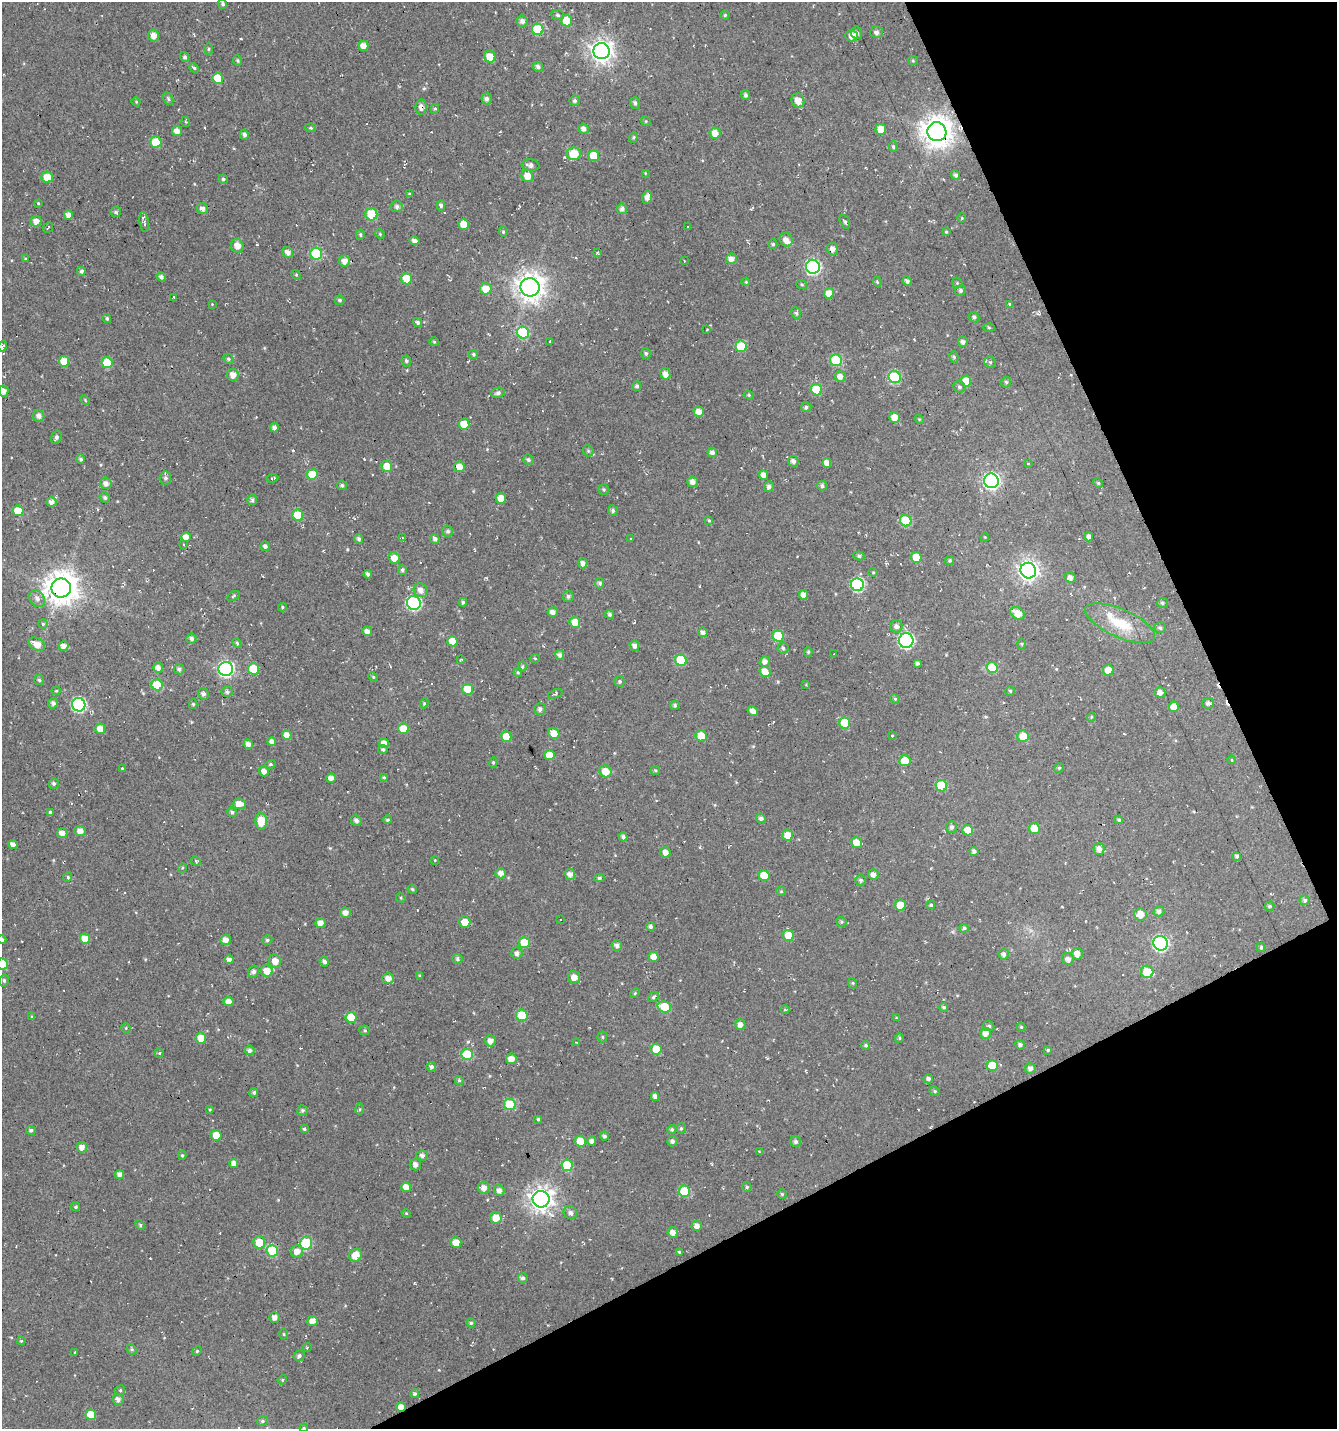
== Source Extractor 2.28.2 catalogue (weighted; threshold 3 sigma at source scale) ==
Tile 12 of 4 x 4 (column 4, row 3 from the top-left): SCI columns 4157-5491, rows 1429-2855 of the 5583 x 5711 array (HDU 1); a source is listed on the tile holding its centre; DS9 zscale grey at full resolution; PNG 1339 x 1431 px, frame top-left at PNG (2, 2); each listed source drawn as its Kron ellipse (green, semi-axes under 4 px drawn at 4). Shown black and unused: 24% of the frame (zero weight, under 3 of 4 exposures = <1% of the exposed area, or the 3 px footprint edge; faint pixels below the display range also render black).
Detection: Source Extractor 2.28.2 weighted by HDU 2 'WHT'; one run over the whole footprint, this tile lists its part. Background -0.00333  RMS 0.01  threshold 0.0457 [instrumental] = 3 sigma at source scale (4.5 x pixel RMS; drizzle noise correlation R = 1.50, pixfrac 1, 0.0396/0.0396 arcsec/px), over >= 5 px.
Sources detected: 483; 14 cosmic-ray / hot-pixel residue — neither listed nor drawn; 4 inside a brighter listed object's ellipse — not listed separately; the other 465 listed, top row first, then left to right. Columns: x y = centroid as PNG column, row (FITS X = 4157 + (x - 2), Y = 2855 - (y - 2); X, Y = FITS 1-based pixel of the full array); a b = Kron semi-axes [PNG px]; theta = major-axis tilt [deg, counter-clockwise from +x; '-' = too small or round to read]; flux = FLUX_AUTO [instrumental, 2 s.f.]
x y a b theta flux
223 4 5 4 - 2.3
558 15 6 5 - 2.2
725 15 4 4 - 1.3
522 21 5 5 - 4.3
566 21 6 6 - 17
538 29 5 5 - 38
876 32 6 5 - 4.1
857 33 6 5 - 3.6
153 36 6 5 - 7.5
852 36 6 6 - 7.5
363 46 5 5 - 9
208 49 5 3 - 1.1
601 51 8 8 - 730
185 57 5 4 - 2.9
490 57 6 5 - 15
237 61 5 4 - 1.4
913 61 5 4 - 1.2
538 67 5 5 - 3.1
194 68 5 4 - 1.4
218 78 5 5 - 26
746 95 5 4 - 2.4
168 99 7 4 -63 2
487 99 6 5 - 3.5
798 100 7 6 - 9.8
575 101 5 5 - 2.5
136 102 4 4 - 1
635 103 6 5 - 2.7
421 107 7 5 82 4.8
435 109 5 4 - 1.4
646 121 5 4 - 1.2
186 122 5 3 - 0.93
311 128 5 4 - 1.1
584 129 5 4 - 4.1
881 129 5 5 - 14
177 131 5 5 - 7.6
937 132 9 9 - 1600
715 133 5 5 - 9.7
244 135 5 4 - 3.6
633 137 5 4 - 1.5
156 142 6 5 - 29
893 146 5 4 - 1.7
574 154 7 6 - 27
594 156 5 5 - 23
531 165 9 6 -9 4.4
645 173 4 3 - 0.74
955 175 5 4 - 2.7
527 176 6 5 - 12
47 177 6 5 - 15
223 179 5 4 - 2
409 194 4 3 - 1.2
647 197 6 4 80 5.1
38 203 3 3 - 0.88
441 205 5 4 - 2.3
397 207 6 5 - 3.3
202 208 6 5 - 4.6
622 209 5 5 - 3.9
116 212 5 5 - 2.2
371 214 6 6 - 31
68 215 5 4 - 6.4
962 218 4 4 - 0.99
36 221 5 5 - 7.3
144 222 10 4 -81 2.6
845 222 7 4 -61 1.9
464 224 5 5 - 12
48 227 6 2 50 0.87
688 227 3 2 - 1.1
503 232 5 4 - 1.3
946 232 4 3 - 1.2
380 234 5 4 - 1.2
360 235 5 4 - 1.6
786 240 7 6 - 6.3
415 241 5 4 - 4.5
773 244 5 4 - 1.6
237 246 7 6 - 7.6
833 249 6 5 - 4.8
288 252 6 5 - 5.5
597 252 4 3 - 1.2
316 254 6 6 - 61
26 259 4 4 - 1.3
731 259 5 5 - 6.8
345 261 5 5 - 7.5
684 261 3 2 - 0.61
813 267 7 7 - 180
81 271 4 4 - 2.2
296 275 5 4 - 1.2
161 277 4 4 - 3.4
406 279 5 5 - 20
907 281 5 4 - 3.1
746 282 4 3 - 0.93
877 282 5 4 - 1.3
957 283 6 5 - 1.4
802 285 5 3 - 1.2
530 287 9 9 - 1200
486 289 6 5 - 16
960 290 5 5 - 2.5
829 293 5 5 - 7.9
174 297 3 2 - 1
339 300 5 4 - 1.9
212 304 3 3 - 0.65
1010 304 4 4 - 1.1
796 313 6 4 -70 2.1
974 317 5 5 - 2.1
107 318 4 4 - 2
418 322 5 4 - 2.4
989 327 6 4 -2 1.1
707 330 3 2 - 0.9
523 333 6 6 - 71
550 341 3 2 - 1
434 342 5 4 - 1.1
963 342 5 5 - 3.6
3 346 5 3 - 2.1
741 346 6 5 - 32
646 353 5 5 - 2.1
473 354 4 4 - 1.7
954 357 5 4 - 1.8
228 359 5 4 - 1.8
836 360 6 6 - 53
64 361 5 5 - 15
406 361 5 4 - 2.3
990 362 5 5 - 1.9
107 363 5 5 - 26
665 374 6 5 - 6.8
233 375 6 6 - 7.6
840 376 5 5 - 5.9
895 377 6 6 - 69
966 381 5 5 - 13
1006 382 5 4 - 1.8
637 386 5 4 - 2.4
959 387 6 5 - 2.4
816 390 6 5 - 33
4 391 5 5 - 5
498 393 7 5 11 3.1
749 395 5 4 - 1.3
85 400 5 3 - 1
806 407 5 5 - 2.4
699 412 5 5 - 8.5
39 416 6 5 - 3.7
895 417 5 5 - 9.7
919 419 5 4 - 1.1
464 424 5 5 - 15
274 428 4 4 - 3.7
56 437 6 5 - 2.7
588 451 6 5 - 1.8
712 452 5 4 - 4.1
81 459 5 4 - 2.1
528 460 5 5 - 2.3
793 461 5 5 - 3.8
827 463 5 4 - 7.3
1028 463 4 3 - 1.2
387 466 5 5 - 17
459 467 5 5 - 9.4
312 474 5 5 - 23
763 475 5 4 - 5.6
165 478 6 6 - 2.6
272 478 6 3 10 1.3
991 481 7 7 - 270
693 482 5 5 - 5.3
106 483 6 5 - 6.1
1098 483 5 4 - 1.4
342 485 5 4 - 2.4
769 486 5 5 - 3.5
822 486 5 5 - 2.5
604 490 5 5 - 1.7
105 498 5 5 - 2.3
501 498 5 5 - 10
252 500 5 4 - 2.7
51 502 5 4 - 5.5
18 511 5 5 - 19
613 511 5 5 - 2.4
298 515 5 5 - 24
709 520 4 3 - 1.2
906 521 6 5 - 48
448 531 6 5 - 2.8
186 537 5 4 - 8.5
985 537 4 3 - 0.8
1089 537 4 4 - 4.2
403 538 3 2 - 0.79
359 539 5 4 - 3.2
435 539 5 4 - 3.1
631 539 3 3 - 0.79
184 545 4 3 - 1.3
265 546 5 4 - 2.8
859 556 6 4 -9 2.3
916 557 5 5 - 20
394 558 6 5 - 9.5
950 561 4 4 - 1.4
583 563 5 4 - 5.2
402 570 5 4 - 2.5
1028 571 8 7 - 550
873 572 4 4 - 1.2
368 574 4 3 - 3
1070 577 5 5 - 4.7
600 583 5 4 - 3.3
857 585 6 6 - 110
61 588 9 9 - 1800
421 590 7 6 - 6.6
803 595 5 4 - 5.7
233 596 7 4 28 1.3
568 596 5 5 - 2.6
37 599 9 7 -51 4.6
463 602 4 4 - 1.9
414 603 7 6 - 150
1162 603 5 5 - 1.9
282 607 4 4 - 1.2
553 612 5 5 - 5.6
1018 613 8 5 -36 13
610 614 4 4 - 2.2
575 622 5 5 - 14
1120 623 37 14 -24 36
43 624 5 4 - 1.5
896 626 6 6 - 3.6
1160 628 6 5 - 2.4
367 631 5 4 - 5.9
703 632 5 4 - 3.4
778 636 5 5 - 31
191 638 5 5 - 3.3
452 641 5 5 - 15
906 641 7 7 - 190
237 643 5 4 - 1.7
37 644 9 6 -29 9.9
1022 644 5 3 - 1.2
64 646 5 5 - 6
634 646 5 4 - 4.3
783 648 5 5 - 1.9
808 652 5 4 - 1.4
834 654 3 2 - 0.75
560 655 5 4 - 3.8
535 658 5 3 - 0.93
460 660 4 3 - 1.1
681 660 6 5 - 35
765 661 5 5 - 4.5
917 663 4 3 - 2.5
158 667 5 5 - 6
522 667 5 4 - 1.6
992 667 5 5 - 34
179 669 5 5 - 2.9
226 669 7 7 - 220
253 669 5 5 - 28
1108 670 5 5 - 10
518 672 4 4 - 1.3
765 672 5 5 - 16
373 677 5 4 - 1.3
39 680 5 5 - 1.5
619 681 5 5 - 2
157 685 5 5 - 38
806 685 3 3 - 1
468 689 5 5 - 19
56 691 4 4 - 1.2
1010 691 4 4 - 1.5
227 692 5 5 - 2.3
1160 692 5 5 - 6.4
203 694 6 5 - 3.3
555 694 7 4 22 1.6
895 699 5 4 - 1.4
53 703 5 5 - 3.6
424 703 5 4 - 1.3
1208 703 6 5 - 3.3
193 704 5 4 - 1.4
79 705 7 6 - 160
675 705 5 4 - 2
1174 707 5 5 - 11
540 709 6 5 - 3
753 711 6 4 -32 5.6
1091 717 5 3 - 1
845 723 6 5 - 31
100 729 5 5 - 11
403 729 5 5 - 19
554 734 6 5 - 13
287 735 5 5 - 7.8
506 736 5 5 - 16
701 736 5 5 - 21
892 736 3 3 - 1.2
1023 736 6 5 - 17
272 742 4 4 - 6.3
384 743 5 5 - 6
248 744 5 4 - 5.2
383 749 5 4 - 2.1
550 755 5 5 - 17
1232 760 4 3 - 0.73
905 761 5 5 - 22
493 762 5 4 - 1.3
270 764 5 4 - 1.3
122 768 3 2 - 2
1059 768 5 4 - 1.3
655 770 5 4 - 1.3
264 771 5 4 - 5.5
605 771 6 5 - 15
384 777 4 3 - 1.1
331 778 4 4 - 6
54 783 5 5 - 2
941 786 6 5 - 35
239 804 6 5 - 9.4
50 812 4 3 - 1.8
232 812 5 4 - 2.3
761 818 5 4 - 3
388 820 4 4 - 1.6
1119 820 4 4 - 2.2
261 821 8 5 -86 20
356 821 5 5 - 3.2
952 827 6 5 - 2.3
1034 828 5 5 - 17
968 830 5 5 - 18
80 831 5 5 - 6
62 833 5 5 - 6.6
787 835 5 5 - 13
623 837 5 4 - 2.8
856 842 6 5 - 12
13 845 4 4 - 6.3
1099 849 6 5 - 5.2
974 851 4 4 - 3.2
665 852 5 5 - 5.9
1237 856 4 4 - 2.7
435 860 4 3 - 0.84
196 861 5 4 - 1.2
182 868 5 3 - 0.9
501 873 5 5 - 5.7
570 874 5 5 - 5.7
873 874 5 5 - 5
764 875 5 5 - 24
68 877 5 3 - 1.6
599 878 5 4 - 1.5
861 880 5 5 - 2.3
412 889 5 4 - 1.5
781 891 5 4 - 1.1
401 898 5 4 - 1.1
1305 900 5 5 - 2.3
900 905 5 5 - 15
931 905 4 4 - 1.4
1270 906 5 4 - 1.8
1159 911 5 5 - 3.8
346 913 5 5 - 5.8
1140 914 6 6 - 12
560 919 3 2 - 0.68
465 922 6 5 - 11
841 922 5 5 - 1.6
321 923 5 5 - 6.2
650 927 4 4 - 3.1
964 928 4 4 - 1.8
788 935 6 5 - 16
2 939 4 3 - 1.5
85 939 5 5 - 14
226 940 5 5 - 7.1
267 940 5 4 - 2
524 943 5 5 - 26
1160 943 7 7 - 190
617 945 5 5 - 4.5
1261 947 4 3 - 1.8
517 953 6 5 - 4
1004 954 5 5 - 3.6
1077 954 6 5 - 6.7
653 957 5 5 - 10
229 959 4 4 - 3.8
457 959 5 5 - 2.1
1068 959 6 5 - 4.9
275 961 7 6 - 8.8
324 961 5 4 - 3.4
2 964 5 5 - 22
253 971 6 5 - 3.7
267 971 6 5 - 13
1147 972 6 6 - 25
419 976 4 3 - 1.3
574 977 6 5 - 8.9
388 978 6 5 - 7.6
4 980 6 4 -86 1.8
852 983 5 3 - 1.2
635 993 5 3 - 1.2
653 997 6 4 37 1.6
228 1002 5 4 - 7.9
664 1007 7 5 -14 30
944 1007 4 4 - 1.9
785 1010 4 3 - 1.2
522 1015 6 6 - 27
32 1017 4 3 - 1.1
351 1017 5 5 - 24
897 1018 4 4 - 0.96
740 1025 5 5 - 5.3
989 1026 5 5 - 2.4
1021 1027 4 4 - 1.3
126 1028 5 4 - 1.2
365 1030 5 4 - 1.5
985 1033 5 5 - 8.1
602 1037 5 5 - 1.5
201 1038 5 5 - 13
899 1038 4 4 - 1.2
490 1041 5 5 - 6.4
576 1042 3 2 - 0.61
866 1045 4 4 - 1.8
1020 1045 5 4 - 3.2
656 1049 5 5 - 17
249 1050 5 5 - 3.2
1048 1050 4 4 - 1.5
159 1053 5 4 - 1.4
467 1055 6 5 - 47
511 1059 5 5 - 8.2
992 1066 5 5 - 22
431 1067 5 4 - 2.9
1030 1068 5 5 - 4.3
928 1079 5 4 - 3.1
459 1080 4 4 - 1.8
935 1091 5 4 - 1.5
254 1092 4 4 - 2
655 1096 4 4 - 4.2
510 1104 6 5 - 45
360 1109 6 4 90 1.2
210 1110 4 4 - 1.1
303 1110 5 5 - 2
538 1119 3 3 - 1.3
681 1128 6 4 74 1.7
304 1129 4 4 - 1.7
672 1129 4 4 - 1.9
31 1130 5 4 - 2.2
216 1135 5 5 - 11
605 1136 4 4 - 2.6
580 1141 5 5 - 17
592 1141 5 4 - 3.7
672 1141 5 5 - 3.4
796 1141 5 5 - 3
82 1147 5 5 - 6.5
759 1151 3 3 - 0.82
182 1155 4 4 - 1.3
422 1155 6 5 - 3.6
234 1163 5 4 - 6.3
415 1164 6 6 - 4
567 1165 6 5 - 35
120 1174 4 4 - 5.6
406 1187 5 4 - 8.9
747 1187 5 4 - 1.8
484 1188 6 6 - 5.6
499 1190 6 5 - 4.6
684 1191 6 5 - 33
782 1194 5 5 - 1.4
541 1199 8 8 - 840
76 1207 4 4 - 1.6
406 1213 4 3 - 0.86
570 1213 7 6 - 3.7
496 1218 6 5 - 12
140 1225 5 3 - 1.5
697 1226 5 5 - 5.4
673 1232 5 5 - 6.3
259 1242 6 6 - 21
456 1242 5 5 - 12
306 1243 7 6 - 57
272 1251 6 5 - 50
297 1251 6 6 - 7.9
679 1252 4 4 - 1.2
355 1255 6 6 - 14
523 1278 5 5 - 2.9
274 1317 5 5 - 5.8
312 1321 5 5 - 8.2
471 1323 4 4 - 1.8
284 1334 5 3 - 1
21 1341 4 4 - 1.2
307 1347 4 3 - 0.86
132 1349 5 4 - 1.6
197 1351 5 4 - 1.1
74 1353 3 2 - 0.88
299 1356 6 5 - 2.8
282 1380 5 4 - 1.1
120 1390 5 4 - 1.3
415 1394 5 4 - 2
118 1399 6 5 - 5.1
401 1407 5 4 - 7.8
91 1415 5 5 - 19
262 1421 5 5 - 2
304 1428 4 3 - 1
Overlapping masked pixels (flux is a lower limit): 6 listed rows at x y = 421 107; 937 132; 833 249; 813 267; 61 588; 401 1407
Isophote crosses this tile's border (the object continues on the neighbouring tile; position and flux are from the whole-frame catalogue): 5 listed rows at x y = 3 346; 4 391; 2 939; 2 964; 304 1428